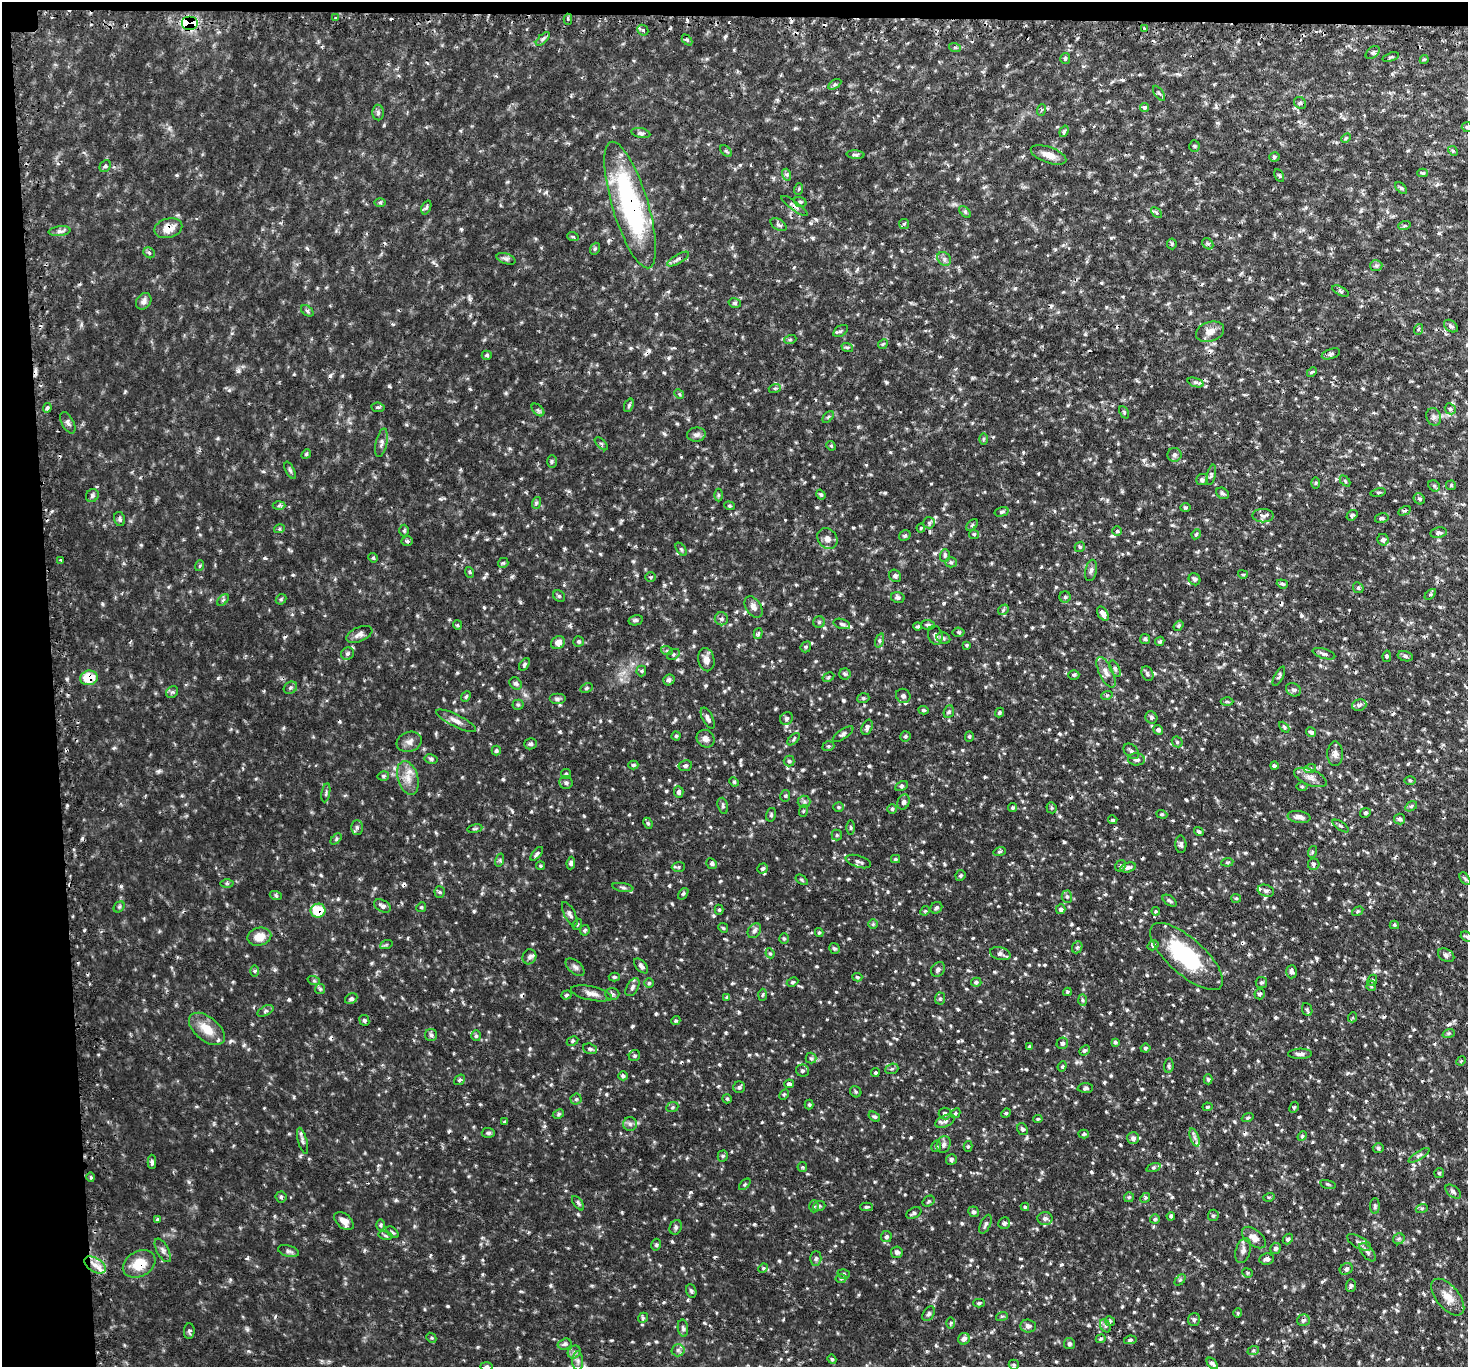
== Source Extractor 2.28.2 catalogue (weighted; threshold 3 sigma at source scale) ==
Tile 1 of 3 x 3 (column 1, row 1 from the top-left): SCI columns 27-1492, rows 2887-4251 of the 4446 x 4428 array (HDU 1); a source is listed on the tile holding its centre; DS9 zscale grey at full resolution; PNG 1470 x 1369 px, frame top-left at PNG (2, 2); each listed source drawn as its Kron ellipse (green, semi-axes under 4 px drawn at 4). Shown black and unused: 5% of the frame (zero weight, under 2 of 3 exposures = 4% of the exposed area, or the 3 px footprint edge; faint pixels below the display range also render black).
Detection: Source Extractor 2.28.2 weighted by HDU 2 'WHT'; one run over the whole footprint, this tile lists its part. Background 0.113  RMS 0.0085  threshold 0.0381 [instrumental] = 3 sigma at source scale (4.5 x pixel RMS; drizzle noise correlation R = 1.50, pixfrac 1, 0.05/0.05 arcsec/px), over >= 5 px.
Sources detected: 719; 38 cosmic-ray / hot-pixel residue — neither listed nor drawn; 3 inside a brighter listed object's ellipse — not listed separately; of the other 678, all 500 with FLUX_AUTO >= 1.05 (the completeness limit of this list) listed and drawn (178 fainter detections not listed), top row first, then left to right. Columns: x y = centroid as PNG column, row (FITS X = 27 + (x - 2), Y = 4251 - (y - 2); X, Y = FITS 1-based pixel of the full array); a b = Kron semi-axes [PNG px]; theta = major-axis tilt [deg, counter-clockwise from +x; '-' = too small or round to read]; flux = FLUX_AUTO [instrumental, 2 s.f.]
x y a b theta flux
335 18 3 2 - 1.5
568 19 5 4 - 1.6
189 24 8 7 - 65
1144 28 3 3 - 1.2
643 30 6 5 - 1.7
543 39 9 3 45 1.7
687 40 6 4 -46 1.2
955 48 6 4 -19 1.1
1373 53 8 5 38 1.8
1391 57 8 3 18 1.2
1065 58 5 5 - 1.8
1424 59 4 4 - 1.4
835 84 7 4 31 1.6
1159 93 9 3 -55 1.5
1300 103 6 5 - 1.7
1144 107 4 4 - 2.7
1041 110 6 4 70 1.3
378 112 8 6 -89 2.1
1467 127 5 5 - 1.2
1064 131 6 4 70 1.6
641 133 9 4 -11 2.1
1346 138 5 3 - 1.2
1194 146 5 5 - 1.2
726 151 7 4 -45 1.4
1453 151 5 4 - 1.2
855 155 9 4 -4 1.9
1049 155 18 8 -19 7.7
1274 157 5 4 - 1.5
105 166 6 5 - 1.4
1422 173 5 4 - 1.1
787 175 6 4 -72 1.7
1279 175 7 4 -63 1.3
1401 188 7 4 -44 1.6
799 189 6 3 70 1.1
380 202 6 4 -1 1.2
800 202 6 5 - 1.6
630 205 66 18 -73 140
794 206 16 4 -37 2.8
426 207 7 4 68 1.7
965 212 7 4 -46 1.4
1156 213 6 4 -45 1.5
904 224 5 5 - 1.1
779 225 9 5 -33 2
1404 226 6 4 19 1.4
168 228 14 9 15 9.7
59 231 11 5 7 2.7
573 237 6 3 -18 1.1
1172 244 5 5 - 1.3
1208 244 6 4 -43 1.5
595 249 6 5 - 1.5
149 253 6 5 - 1.7
506 259 10 5 -18 2.3
678 259 12 4 30 2.5
944 259 7 6 - 2.6
1376 266 6 5 - 1.7
1341 291 9 4 -27 1.5
144 301 9 7 52 3.5
735 303 6 5 - 1.7
307 311 7 4 -37 1.8
1451 326 8 5 -36 1.9
1419 329 5 3 - 1.1
841 331 8 5 34 1.8
1210 332 14 9 17 7.4
790 340 6 4 19 1.1
883 344 5 4 - 1.2
847 347 6 4 -18 1.2
1331 354 9 5 18 2
487 355 5 4 - 1.4
1312 372 6 3 44 1.1
1195 382 8 3 -18 1.9
775 388 6 4 18 1.2
679 394 5 4 - 1.2
629 405 7 4 70 1.4
378 407 6 4 -6 1.5
47 408 5 4 - 1.9
1450 409 6 5 - 1.7
538 410 7 4 -45 1.7
1124 412 6 4 -64 1.2
828 417 7 4 45 1.3
1434 417 9 7 -71 3.1
68 423 12 6 -62 2.7
696 435 9 7 5 3.4
983 439 6 4 89 1.3
381 443 14 5 78 3.5
601 444 8 3 -45 1.1
831 446 5 4 - 1.2
306 454 5 4 - 1.2
1174 455 7 7 - 2.4
552 461 6 5 - 1.4
290 470 9 4 -64 1.6
1211 475 10 4 77 1.8
1202 479 6 5 - 2.2
1345 481 6 4 -46 1.1
1315 483 6 4 89 1.1
1451 485 5 5 - 1.1
1434 486 6 5 - 1.3
1378 492 8 3 13 1.1
1222 493 7 5 -31 1.7
718 495 6 4 90 1.1
821 495 5 4 - 1.2
92 496 7 6 - 1.9
1419 499 6 5 - 1.4
536 503 6 3 71 1.3
279 506 6 4 2 1.5
729 506 5 4 - 1.2
1185 508 5 3 - 1.2
1404 511 6 3 29 1.2
1002 512 7 4 16 1.7
1352 515 6 4 38 2
1263 516 10 6 -1 3.6
1382 518 7 5 14 1.6
119 519 7 5 -79 2
929 523 6 5 - 1.6
972 525 7 4 45 1.5
921 528 4 4 - 1.2
279 529 5 3 - 1.2
404 531 6 5 - 1.2
1117 531 5 5 - 1.2
1439 533 8 5 10 2.3
974 534 5 4 - 1.2
1196 534 5 4 - 1.1
905 535 6 5 - 1.5
827 539 11 9 -49 4.9
1383 540 6 5 - 2.5
407 541 6 5 - 1.8
1080 547 5 4 - 1.3
681 549 7 4 -54 1.2
945 555 6 5 - 1.7
373 558 5 4 - 1.4
61 560 3 2 - 1.1
951 562 5 5 - 1.4
503 563 5 5 - 1.3
199 566 5 3 - 1.1
1091 570 11 5 80 2.7
469 572 5 3 - 1.1
1243 574 5 3 - 1.1
895 576 6 5 - 2
650 577 5 4 - 1.2
1195 579 6 5 - 1.9
1282 584 6 4 -19 1.3
1358 588 6 5 - 1.4
1430 594 7 4 44 1.3
559 596 6 5 - 1.4
898 597 7 5 -14 1.9
1065 597 5 5 - 1.6
281 599 6 4 42 1.5
223 600 7 4 45 1.7
753 607 12 7 -58 4.9
1003 610 6 4 46 1.2
1103 614 8 5 -57 5
721 619 6 6 - 2.2
636 620 7 5 13 1.7
819 622 6 5 - 1.5
842 624 8 5 -16 2
457 625 5 4 - 1.1
928 625 6 5 - 1.7
918 626 4 3 - 1.2
1178 626 6 4 55 1.3
959 632 6 4 -5 1.4
359 634 14 7 23 4.7
758 634 5 4 - 1.4
935 635 9 7 -75 2.7
943 638 7 5 -25 1.7
1145 639 5 5 - 1.4
880 640 7 3 71 1.4
578 641 5 5 - 1.7
1160 641 5 4 - 1.5
558 643 7 6 - 6
967 645 4 4 - 1.2
806 647 5 5 - 1.4
667 651 6 4 -19 1.2
347 654 7 6 - 2.2
673 654 7 5 36 1.3
1324 654 11 5 -16 2.4
1387 656 5 4 - 1.3
1405 656 8 5 -13 2
706 660 12 8 -78 5.1
524 664 7 4 53 2
1115 669 9 4 -64 1.7
641 671 5 5 - 1.2
1106 672 16 7 -64 5.5
845 674 5 5 - 1.6
1147 674 8 5 -67 1.8
1074 675 5 4 - 1.4
1279 676 11 4 62 1.7
828 677 6 4 29 1.5
89 678 9 7 8 18
669 680 6 5 - 2.5
515 683 7 5 -41 2.1
290 688 7 5 33 1.9
587 688 6 4 27 1.5
1293 690 8 6 -32 2.4
172 692 6 5 - 1.7
1107 695 6 3 18 1.2
466 696 6 4 51 1.6
903 696 7 6 - 2.4
863 698 6 4 19 1.3
557 699 8 5 0 2.2
1227 701 6 4 -1 1.1
518 705 5 5 - 1.1
1359 705 7 5 18 2.8
923 710 5 3 - 1.2
949 712 6 5 - 1.6
1000 713 5 4 - 1.6
1151 717 6 5 - 1.8
708 718 11 5 -63 3
786 718 6 6 - 2.2
456 721 22 6 -26 5.5
867 727 8 5 67 2.8
1284 727 6 3 -47 1.1
1158 730 5 4 - 2.4
1311 732 5 4 - 2.2
843 734 12 5 34 2.3
676 736 4 4 - 1.1
905 736 5 5 - 1.5
969 736 5 4 - 1.2
705 739 9 8 - 4.1
794 739 7 3 43 1.2
409 742 13 10 18 4.9
1177 742 6 5 - 1.4
531 744 6 5 - 1.8
828 746 6 4 20 1.4
496 750 5 4 - 1.6
1131 751 9 6 -45 2.4
1335 754 12 8 90 4.4
431 759 6 4 -11 1.7
1136 759 8 6 -2 2.9
789 761 5 5 - 1.4
633 765 5 4 - 1.6
685 766 6 5 - 2.3
1274 766 4 4 - 1.8
1310 769 6 4 20 1.5
566 774 5 5 - 1.2
383 776 6 4 13 1.6
1310 777 17 7 -22 6
408 778 17 10 -73 9.9
1410 780 6 4 -1 1.1
734 782 5 4 - 1.2
566 783 6 6 - 2.1
901 786 6 4 28 1.4
1302 786 5 3 - 1.1
679 792 6 4 -86 2.2
326 793 9 3 80 1.4
785 796 6 5 - 1.3
804 802 6 6 - 2
904 802 7 6 - 2.3
723 806 8 5 -74 1.7
1411 806 6 4 31 1.5
839 807 5 4 - 1.2
1013 808 4 4 - 2.1
1051 808 6 5 - 1.4
892 809 5 5 - 1.4
803 811 6 3 71 1.1
1365 813 5 4 - 1.5
1162 814 5 4 - 1.1
771 815 7 5 75 1.5
1299 817 11 6 -8 4.8
1400 819 5 5 - 2.3
1113 820 4 4 - 1.5
648 823 6 4 -66 1.3
1341 826 9 3 -33 1.4
357 827 7 5 -89 2.6
850 828 7 3 -89 1.1
475 829 8 3 9 1.2
1199 831 5 4 - 1.2
837 835 5 5 - 1.2
336 839 7 4 47 1.4
1181 844 8 5 -87 2.2
1000 852 6 4 19 1.3
1312 852 6 3 72 1.2
537 854 8 4 49 2.3
895 859 4 4 - 1.1
500 860 7 4 73 1.3
858 861 13 5 -18 3.1
1227 862 6 4 6 1.4
571 863 6 4 83 1.9
712 864 5 5 - 1.9
1314 864 6 5 - 1.9
540 866 4 4 - 1.1
1120 866 6 5 - 1.7
678 867 6 5 - 1.5
1128 867 8 5 15 3.1
763 869 5 5 - 2
960 875 5 5 - 1.3
1465 879 7 4 -54 1.3
802 880 7 3 -36 1.1
227 883 6 4 -1 1.3
623 887 11 3 -10 1.9
1266 891 8 5 -17 2.5
440 892 5 5 - 1.4
683 894 6 3 54 1.1
276 896 6 4 -20 1.2
1067 897 6 5 - 1.7
1236 898 5 4 - 1.1
1170 901 8 4 -37 1.6
382 906 9 5 -29 3
119 907 6 4 45 1.5
421 907 5 4 - 1.2
936 908 6 5 - 1.7
1061 909 5 5 - 2.3
719 910 5 4 - 1.2
318 911 7 7 - 24
925 911 5 4 - 1.1
1156 911 4 4 - 1.1
1358 911 6 4 32 1.2
570 914 13 5 -63 3
577 924 6 4 68 1.2
873 924 5 5 - 1.1
1394 925 4 4 - 1.1
723 928 5 4 - 1.1
585 930 5 4 - 1.7
754 931 8 6 55 2.9
819 932 4 4 - 1.1
259 937 12 9 15 11
1467 937 7 4 -28 1.5
784 939 5 5 - 1.1
386 945 6 4 19 1.2
1153 945 6 4 35 1.8
1077 947 6 5 - 1.6
834 948 6 5 - 1.6
770 953 5 4 - 1.2
1000 954 10 6 -15 2.7
1446 955 9 6 -31 2.5
1186 956 46 18 -42 73
529 957 8 6 63 2.7
641 966 9 5 -47 2.5
575 967 11 6 -41 2.9
938 969 8 6 48 2.7
254 971 6 4 -89 1.3
1292 972 6 5 - 2.7
614 977 5 4 - 1.2
857 977 5 3 - 1.2
1372 980 6 4 66 1.4
314 981 6 4 -18 1.3
792 982 6 4 26 1.2
976 982 5 4 - 2
1261 982 6 5 - 1.7
649 983 5 5 - 1.3
1371 986 5 5 - 1.2
632 987 10 5 58 2.6
320 989 5 5 - 1.3
1067 992 4 3 - 1.1
591 993 21 7 -12 5.8
612 994 7 6 - 2
1260 994 5 5 - 1.9
566 995 5 4 - 1.5
762 995 6 4 87 1.2
727 997 4 4 - 1.2
940 998 6 5 - 1.3
351 999 6 5 - 1.9
1082 1000 6 4 -88 1.3
1307 1010 7 5 -67 1.5
265 1011 8 5 27 2
1353 1017 5 3 - 1.1
364 1020 5 5 - 1.6
676 1021 5 4 - 1.1
207 1029 21 12 -39 16
1449 1033 6 4 18 1.4
431 1035 6 6 - 1.8
476 1036 5 4 - 1.7
572 1041 6 4 27 1.5
1115 1042 4 4 - 1.3
1062 1043 6 5 - 2.3
1030 1047 4 3 - 1.2
1145 1048 5 4 - 1.5
590 1049 7 5 -18 1.8
1084 1050 5 4 - 1.8
1300 1054 12 5 2 2.7
634 1056 6 5 - 1.6
811 1058 5 5 - 1.4
1461 1061 5 4 - 1.1
1062 1066 5 4 - 1.1
1169 1066 7 4 83 1.5
892 1069 7 5 20 1.5
802 1071 6 6 - 1.6
875 1073 4 4 - 1.3
623 1076 5 4 - 1.9
1208 1079 5 4 - 1.2
460 1080 6 4 39 1.4
789 1084 5 4 - 2.4
739 1087 6 5 - 1.7
1085 1088 8 5 3 1.8
856 1092 6 5 - 1.4
784 1094 6 4 62 1.3
576 1099 5 5 - 1.4
727 1099 5 4 - 1.2
809 1104 5 4 - 1.1
672 1107 6 5 - 1.3
1207 1107 5 4 - 1.2
1294 1107 6 4 64 1.3
955 1113 5 4 - 1.3
1006 1113 5 4 - 1.2
558 1114 6 4 28 1.4
945 1114 6 6 - 2.6
874 1117 6 4 -35 1.4
1248 1118 6 4 20 1.1
1038 1119 5 4 - 1.2
945 1121 10 5 25 3
505 1122 3 3 - 1.5
630 1124 7 7 - 2.4
1022 1129 6 5 - 1.6
488 1133 7 5 -3 1.8
1084 1134 5 4 - 1.2
1302 1136 5 4 - 1.2
1133 1138 6 6 - 3.8
1195 1138 9 4 -71 2.8
303 1141 13 4 -74 2.8
944 1145 8 6 67 2.7
936 1146 6 4 75 1.3
968 1146 5 4 - 1.4
1378 1148 5 4 - 1.4
1419 1155 12 4 33 2.2
723 1156 5 5 - 1.3
951 1159 5 5 - 1.9
152 1162 7 4 -89 1.7
802 1167 5 5 - 1.1
1153 1168 7 3 19 1.6
1439 1173 5 5 - 1.2
91 1177 4 4 - 1.3
745 1184 7 4 45 1.3
1328 1184 8 3 -13 1.2
1453 1192 9 5 -39 2.1
281 1197 5 5 - 1.6
1129 1197 5 5 - 1.4
1269 1197 6 3 17 1.1
1145 1198 5 4 - 1.3
929 1201 6 5 - 1.2
578 1203 8 4 -54 1.5
814 1206 6 4 90 1.5
819 1206 6 5 - 1.3
1375 1206 8 5 89 1.7
866 1207 6 4 0 1.6
1025 1207 4 4 - 1.1
1422 1208 6 4 19 1.2
973 1212 5 5 - 1.9
914 1213 8 5 27 2
1213 1215 6 5 - 1.6
1171 1216 4 4 - 1.4
1045 1218 7 6 - 2.8
157 1219 4 3 - 1.6
1155 1219 5 5 - 1.4
344 1221 11 7 -40 5.9
1004 1223 6 5 - 2
985 1224 10 5 65 2.1
381 1225 6 4 89 1.3
676 1227 7 6 - 1.9
392 1232 7 3 -41 1.2
385 1236 7 4 -10 1.4
886 1237 5 5 - 1.9
1254 1238 14 8 -39 6.9
1288 1239 6 4 46 1.9
1399 1239 6 5 - 1.4
1359 1242 13 5 -28 3.1
656 1245 6 4 76 1.4
1276 1248 5 5 - 2.9
163 1250 13 6 -62 3.4
1243 1250 13 7 74 3.8
288 1251 11 5 -15 2.5
897 1252 6 6 - 2.6
1368 1252 11 5 -49 2.5
816 1258 7 5 89 1.9
1267 1259 7 5 9 2.8
139 1264 17 12 28 18
95 1265 12 7 -31 7.3
763 1268 5 4 - 1.1
1346 1269 7 5 31 2.2
1247 1273 5 4 - 1.1
844 1274 6 5 - 1.6
841 1278 5 3 - 1.1
1180 1280 6 4 45 1.3
1351 1285 6 5 - 1.5
691 1291 7 5 -69 1.7
1448 1297 22 11 -50 11
979 1303 6 4 1 1.2
1238 1313 5 4 - 1.1
929 1314 8 5 58 2
1002 1316 6 4 17 1.1
643 1318 5 4 - 1.3
1194 1319 7 6 - 2
1303 1320 6 5 - 2.2
1110 1321 5 4 - 1.5
950 1323 6 4 90 1.2
1028 1326 8 6 -3 3.1
1105 1326 7 5 -61 1.9
683 1328 8 5 -81 2.1
189 1331 8 5 88 2
431 1338 5 4 - 1.3
964 1339 6 5 - 3.8
1101 1339 5 3 - 1.1
1130 1340 6 4 10 1.4
1069 1343 5 5 - 1.8
565 1344 7 5 16 2
678 1350 6 6 - 2.3
1253 1351 6 4 19 1.3
574 1352 7 6 - 2.4
832 1359 4 4 - 1.1
578 1361 9 5 -89 2.7
1212 1363 7 4 -47 2.2
1014 1365 5 5 - 1.3
486 1366 6 3 0 1.1
Overlapping masked pixels (flux is a lower limit): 8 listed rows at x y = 189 24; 630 205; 794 206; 168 228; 89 678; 318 911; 1186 956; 139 1264
Isophote crosses this tile's border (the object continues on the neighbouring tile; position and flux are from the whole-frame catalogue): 3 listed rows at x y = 1467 127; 1467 937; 486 1366
Unlisted compact peaks at least as high as the median listed source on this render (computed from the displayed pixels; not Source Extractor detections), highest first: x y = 121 886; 474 911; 218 678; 691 1192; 300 1156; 247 1329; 247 1258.